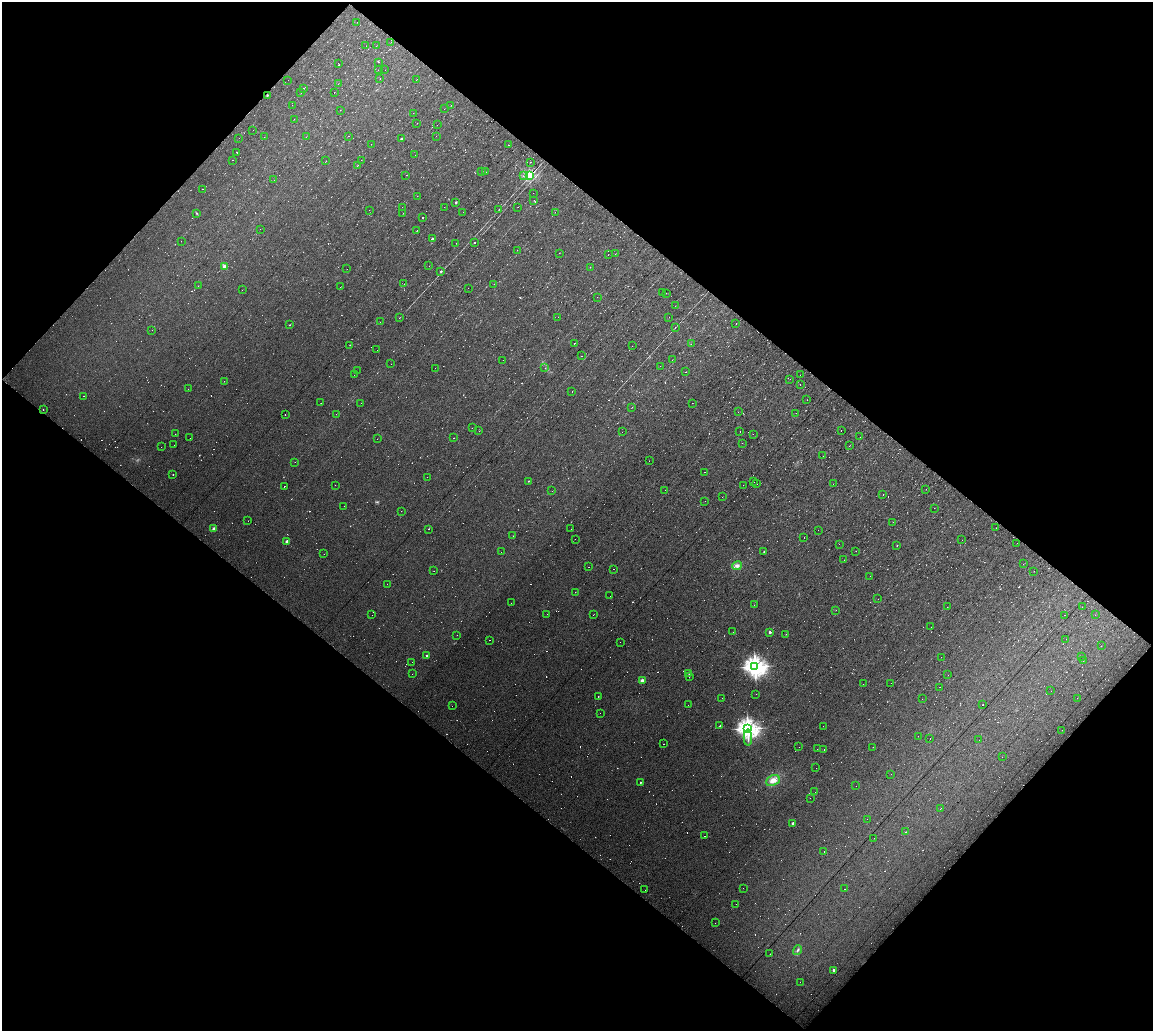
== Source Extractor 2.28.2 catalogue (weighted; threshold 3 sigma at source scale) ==
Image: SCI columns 1-4603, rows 166-4278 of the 4604 x 4477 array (HDU 1 of 3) = the unmasked area's bounding box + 8 px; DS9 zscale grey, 4 x 4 block average (1 PNG px = mean of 4 x 4 image px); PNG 1155 x 1033 px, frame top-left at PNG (2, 2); each listed source drawn as its Kron ellipse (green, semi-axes under 4 px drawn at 4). Shown black and unused: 55% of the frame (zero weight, under 7 of 13 exposures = <1% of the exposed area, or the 3 px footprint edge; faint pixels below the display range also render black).
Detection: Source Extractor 2.28.2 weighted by HDU 2 'WHT'. Background 0.0158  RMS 0.0068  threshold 0.0279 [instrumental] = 3 sigma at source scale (4.09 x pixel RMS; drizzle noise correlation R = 1.36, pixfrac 0.8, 0.0396/0.0396 arcsec/px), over >= 5 px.
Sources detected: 787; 155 too faint to see at this stretch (4 x 4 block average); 354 cosmic-ray / hot-pixel residue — neither listed nor drawn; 3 coinciding with a brighter row at this scale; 1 inside a brighter listed object's ellipse — not listed separately; the other 274 listed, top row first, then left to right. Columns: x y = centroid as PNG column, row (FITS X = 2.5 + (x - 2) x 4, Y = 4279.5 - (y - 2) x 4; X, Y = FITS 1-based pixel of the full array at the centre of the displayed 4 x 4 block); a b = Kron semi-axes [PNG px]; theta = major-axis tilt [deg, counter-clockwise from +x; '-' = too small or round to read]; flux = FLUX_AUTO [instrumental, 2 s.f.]
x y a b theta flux
357 23 2 2 - 0.53
391 42 2 2 - 0.46
366 46 2 2 - 0.94
377 46 2 2 - 0.57
378 62 2 2 - 0.59
338 63 2 2 - 2.1
378 70 2 2 - 0.57
385 70 2 2 - 0.5
380 79 2 2 - 0.79
288 80 2 2 - 0.38
416 80 2 2 - 0.64
338 84 2 2 - 0.67
304 88 2 2 - 2.4
301 93 2 2 - 0.54
334 93 2 2 - 4.1
267 95 2 2 - 5
292 105 2 2 - 0.42
451 105 2 2 - 0.68
444 109 2 2 - 0.61
340 110 2 2 - 0.51
413 113 2 2 - 0.5
294 119 2 2 - 0.43
417 123 2 2 - 0.68
437 125 2 2 - 0.58
253 130 2 2 - 0.47
348 136 2 2 - 0.66
436 136 2 2 - 0.5
264 137 2 2 - 0.46
306 137 2 2 - 0.99
239 138 2 2 - 0.44
401 138 2 2 - 6.6
371 144 2 2 - 0.68
509 145 2 2 - 24
237 152 2 2 - 12
415 155 2 2 - 4.4
232 160 2 2 - 2.1
361 160 2 2 - 0.49
326 161 2 2 - 0.54
530 162 2 2 - 0.88
357 166 2 2 - 1.4
482 172 2 2 - 18
486 172 2 2 - 0.6
406 175 2 2 - 1.1
523 175 3 2 - 2
529 175 2 2 - 560
274 180 2 2 - 0.74
202 189 2 2 - 1.8
533 193 2 2 - 9.7
417 196 2 2 - 0.56
534 200 2 2 - 0.68
456 202 2 2 - 5.5
402 207 2 2 - 0.46
444 207 2 2 - 0.54
518 207 2 2 - 1
499 209 2 2 - 1.2
369 210 2 2 - 0.46
463 212 2 2 - 0.54
555 212 2 2 - 2.1
196 213 2 2 - 2.5
403 213 2 2 - 0.8
422 218 2 2 - 2.5
260 229 2 2 - 0.66
417 230 2 2 - 1.3
432 239 2 2 - 10
181 241 2 2 - 0.71
456 243 2 2 - 0.64
474 243 2 2 - 82
517 250 2 2 - 0.48
559 253 2 2 - 3.5
615 254 2 2 - 0.7
608 255 2 2 - 1.6
224 266 2 2 - 12
429 266 2 2 - 0.6
590 267 2 2 - 0.67
347 269 2 2 - 0.51
441 271 2 2 - 4.6
404 284 2 2 - 0.72
494 284 2 2 - 0.94
198 286 2 2 - 16
340 287 2 2 - 1.2
468 288 2 2 - 0.39
242 290 2 2 - 0.59
663 292 2 2 - 0.71
666 293 2 2 - 0.59
597 297 2 2 - 0.63
675 305 2 2 - 0.45
558 317 2 2 - 0.4
669 317 2 2 - 0.51
399 318 2 2 - 24
380 322 2 2 - 0.52
736 323 2 2 - 1.3
289 325 2 2 - 1.6
675 327 2 2 - 1.8
152 330 2 2 - 1.1
574 343 2 2 - 4
691 344 2 2 - 0.41
350 345 2 2 - 1
632 346 2 2 - 0.55
377 350 2 2 - 1.1
582 356 2 2 - 0.71
503 360 2 2 - 1.1
672 360 2 2 - 0.79
391 364 2 2 - 0.63
660 366 2 2 - 0.59
435 368 2 2 - 0.54
545 368 2 2 - 0.91
357 371 2 2 - 1.1
686 372 2 2 - 1.2
354 375 2 2 - 1.9
800 375 2 2 - 0.91
790 379 2 2 - 2
224 381 2 2 - 0.73
800 384 2 2 - 14
188 389 2 2 - 1.3
572 392 2 2 - 8.8
83 396 2 2 - 1.1
807 400 2 2 - 0.62
321 403 2 2 - 0.87
361 403 2 2 - 0.43
692 403 2 2 - 0.79
632 407 2 2 - 0.96
43 410 2 2 - 2.2
738 412 2 2 - 0.71
796 413 2 2 - 0.54
285 414 2 2 - 2
336 414 2 2 - 0.91
472 428 2 2 - 0.62
479 431 2 2 - 1.2
740 431 2 2 - 2
841 431 2 2 - 16
622 432 2 2 - 0.54
175 434 2 2 - 0.88
753 434 2 2 - 0.68
860 437 2 2 - 0.5
190 438 2 2 - 2.7
454 438 2 2 - 2.4
377 439 2 2 - 1.4
742 443 2 2 - 3.1
174 445 2 2 - 1.3
849 446 2 2 - 1.1
161 447 2 2 - 0.5
823 456 2 2 - 0.47
649 461 2 2 - 0.67
295 462 2 2 - 1
705 472 2 2 - 1.1
173 475 2 2 - 1.4
427 477 2 2 - 1
528 481 2 2 - 3.6
754 482 2 2 - 1.5
757 484 2 2 - 0.74
833 484 2 2 - 0.65
335 485 2 2 - 0.59
743 485 2 2 - 0.58
285 487 2 2 - 9.3
926 489 2 2 - 0.79
665 490 2 2 - 0.36
552 491 2 2 - 0.83
883 495 2 2 - 1.1
722 497 2 2 - 0.48
705 501 2 2 - 0.5
344 506 2 2 - 0.95
934 508 2 2 - 0.73
401 511 2 2 - 0.51
248 521 2 2 - 0.77
893 522 2 2 - 2.7
996 528 2 2 - 0.77
214 529 2 2 - 54
428 529 2 2 - 1.1
571 529 2 2 - 0.49
818 530 2 2 - 0.72
513 536 2 2 - 0.75
804 537 2 2 - 0.93
575 539 2 2 - 1.4
962 540 2 2 - 0.46
287 541 2 2 - 35
1017 543 2 2 - 0.48
839 544 2 2 - 2.1
897 545 2 2 - 1.9
764 551 2 2 - 3.5
856 551 2 2 - 2.2
501 552 2 2 - 0.49
324 554 2 2 - 0.62
844 560 2 2 - 0.57
1023 564 2 2 - 0.57
737 566 5 4 - 11
589 567 2 2 - 0.82
614 569 2 2 - 1
434 571 2 2 - 0.77
1034 571 2 2 - 0.6
870 576 2 2 - 0.82
387 584 2 2 - 0.47
575 592 2 2 - 1.2
610 596 2 2 - 6.5
878 599 2 2 - 1.6
511 603 2 2 - 0.53
754 605 2 2 - 0.49
947 607 2 2 - 0.67
1082 607 2 2 - 0.46
836 610 2 2 - 1.2
547 614 2 2 - 0.48
372 615 2 2 - 0.56
593 615 2 2 - 0.8
1064 615 2 2 - 0.87
1095 615 2 2 - 0.56
931 627 2 2 - 0.51
733 632 2 2 - 0.48
770 632 2 2 - 22
786 634 2 2 - 0.87
457 635 2 2 - 3.8
1066 639 2 2 - 0.63
489 640 2 2 - 140
620 642 2 2 - 0.57
1101 646 2 2 - 0.58
427 655 2 2 - 8.5
1082 656 2 2 - 0.84
941 657 2 2 - 0.43
1083 661 2 2 - 1.2
412 662 2 2 - 0.9
755 667 3 3 - 2700
412 674 2 2 - 1.5
689 674 2 2 - 0.9
948 675 2 2 - 0.57
689 677 2 2 - 0.77
642 681 2 2 - 60
891 683 2 2 - 0.45
863 684 2 2 - 0.48
940 687 2 2 - 0.73
1051 691 2 2 - 0.48
756 694 2 2 - 5.1
598 696 2 2 - 1.5
722 698 2 2 - 0.49
1077 698 2 2 - 0.6
922 699 2 2 - 0.52
983 704 2 2 - 1.4
688 705 2 2 - 0.86
452 706 2 2 - 1.7
600 713 2 2 - 0.55
720 726 2 2 - 4.3
823 726 2 2 - 0.57
748 729 3 3 - 2400
1062 730 2 2 - 0.63
918 736 2 2 - 0.66
748 737 8 2 88 11
930 738 2 2 - 3.1
979 740 2 2 - 0.38
663 744 2 2 - 14
799 747 2 2 - 4
873 747 2 2 - 0.71
817 749 2 2 - 0.66
824 750 2 2 - 1.1
1002 757 2 2 - 0.47
816 768 2 2 - 0.67
891 774 2 2 - 0.55
773 780 7 5 24 25
640 782 2 2 - 4.3
856 786 2 2 - 0.37
815 792 2 2 - 1
810 798 2 2 - 1
940 809 2 2 - 2.4
867 819 2 2 - 1.1
793 823 2 2 - 14
906 832 2 2 - 2.1
705 836 2 2 - 2.1
874 838 2 2 - 0.55
824 852 2 2 - 1.4
743 888 2 2 - 0.42
845 889 2 2 - 8.5
645 890 2 2 - 0.46
736 904 2 2 - 0.56
715 923 2 2 - 0.44
798 950 5 2 - 4.7
770 954 2 2 - 1.6
834 970 2 2 - 21
800 982 2 2 - 0.52
Diffuse or blended objects may show on this block-average render without a row.